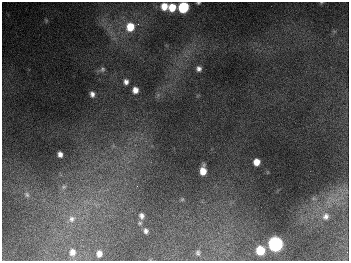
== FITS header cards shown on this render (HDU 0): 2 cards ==
NAXIS1  =                  347
NAXIS2  =                  259

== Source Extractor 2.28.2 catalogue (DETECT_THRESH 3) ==
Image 347 x 259 px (HDU 0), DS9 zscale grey, 1 PNG px = 1 image px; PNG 351 x 263 px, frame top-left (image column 1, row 259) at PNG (2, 2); no overlay
Background 676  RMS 50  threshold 151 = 3 sigma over >= 5 px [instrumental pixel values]
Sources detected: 29; all 29 listed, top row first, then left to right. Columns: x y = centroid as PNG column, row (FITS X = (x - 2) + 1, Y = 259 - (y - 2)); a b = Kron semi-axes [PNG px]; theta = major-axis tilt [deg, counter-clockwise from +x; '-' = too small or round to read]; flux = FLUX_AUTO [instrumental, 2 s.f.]
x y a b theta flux
198 3 4 3 - 4.3e+03
164 6 7 7 - 4.4e+04
172 7 7 6 - 6.5e+04
183 7 7 7 - 2.6e+05
138 24 4 4 - 6.5e+03
130 27 9 8 - 8.7e+04
102 69 9 8 - 1.1e+04
199 69 6 6 - 1.3e+04
126 82 7 6 - 1.5e+04
135 90 7 7 - 2.5e+04
92 94 6 5 - 1.3e+04
158 95 6 6 - 7.1e+03
60 154 5 4 - 1.6e+04
256 162 6 6 - 3.5e+04
203 171 8 5 87 4.4e+04
137 186 2 2 - 1.9e+03
63 187 8 7 - 1.3e+04
27 194 9 7 -48 1.3e+04
182 199 5 5 - 4.0e+03
141 216 8 6 -71 1.4e+04
326 216 10 8 73 2.0e+04
72 219 12 11 - 3.5e+04
140 223 5 4 - 5.0e+03
146 231 6 5 - 1.0e+04
275 244 7 7 - 1.1e+06
260 250 7 6 - 1.2e+05
72 252 9 7 -86 2.4e+04
198 253 6 5 - 7.1e+03
99 254 6 5 - 2.1e+04
At the frame edge (FLAGS 8, measured only in part): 2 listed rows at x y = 198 3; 183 7